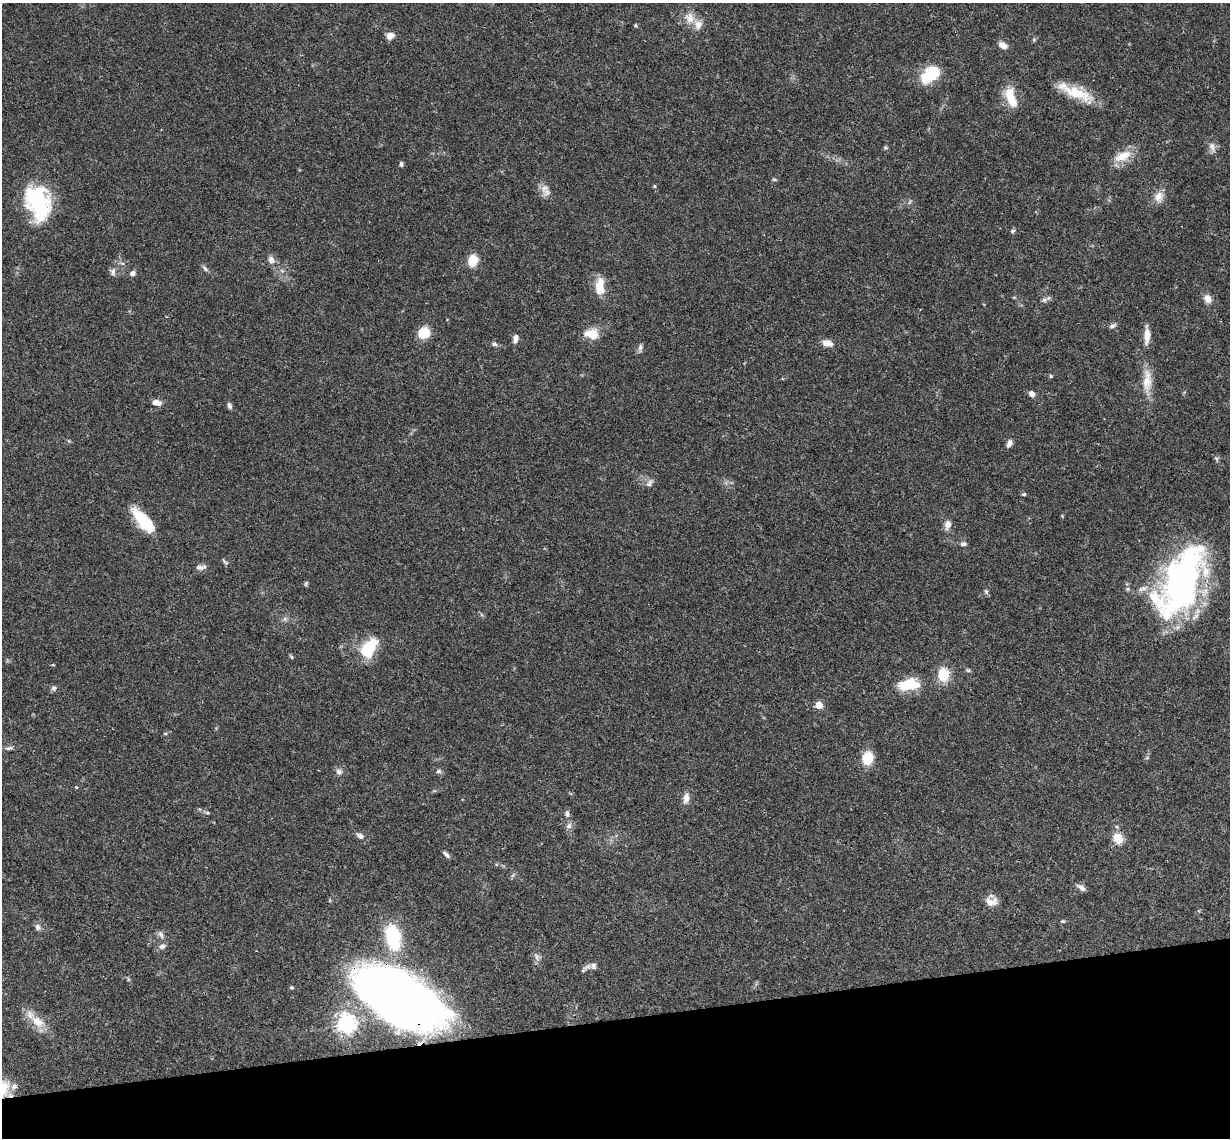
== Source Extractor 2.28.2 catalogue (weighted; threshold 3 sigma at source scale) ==
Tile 14 of 4 x 4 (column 2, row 4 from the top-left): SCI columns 1287-2514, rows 266-1401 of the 5027 x 4964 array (HDU 1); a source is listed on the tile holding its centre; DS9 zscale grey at full resolution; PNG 1232 x 1140 px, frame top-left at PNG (2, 3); no overlay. Shown black and unused: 11% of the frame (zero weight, under 3 of 4 exposures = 6% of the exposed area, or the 3 px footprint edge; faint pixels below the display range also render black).
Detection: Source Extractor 2.28.2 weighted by HDU 2 'WHT'; one run over the whole footprint, this tile lists its part. Background 0.0431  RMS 0.0028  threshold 0.0128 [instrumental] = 3 sigma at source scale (4.5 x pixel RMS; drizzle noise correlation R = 1.50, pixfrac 1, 0.05/0.05 arcsec/px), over >= 5 px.
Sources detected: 96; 1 too faint to see at this stretch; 2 inside a brighter object's white glare — not listed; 6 inside a brighter listed object's ellipse — not listed separately; the other 87 listed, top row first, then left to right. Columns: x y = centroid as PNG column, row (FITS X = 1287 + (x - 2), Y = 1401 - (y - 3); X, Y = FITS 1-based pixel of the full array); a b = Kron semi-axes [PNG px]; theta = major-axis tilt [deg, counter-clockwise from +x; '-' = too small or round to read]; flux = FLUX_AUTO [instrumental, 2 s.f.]
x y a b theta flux
690 18 15 13 -56 3.5
636 25 5 4 - 0.32
390 36 9 8 - 1.9
1034 40 6 5 - 0.44
1003 45 11 7 -29 2
929 76 23 14 20 8.9
1077 93 43 12 -22 9.6
1010 96 23 12 -79 6.3
1212 147 14 8 -75 1.7
885 148 6 5 - 0.43
1123 156 25 12 22 5.2
401 164 7 4 -82 0.56
774 179 6 4 0 0.37
654 186 4 4 - 0.32
547 192 14 11 27 2
1159 197 15 12 73 2.8
37 200 33 25 -62 26
1012 231 7 4 40 0.51
271 260 12 9 -68 1.6
473 260 10 8 76 6.4
205 269 10 5 -43 0.75
113 272 11 8 -80 1.2
133 273 7 6 - 1
600 287 20 10 89 5.6
1208 299 10 8 -63 2.3
1044 300 7 6 - 0.72
1112 326 10 5 27 0.75
424 333 11 10 - 6.6
592 334 16 11 -9 4.9
1147 335 22 7 88 3
515 338 9 6 77 1.6
826 343 10 9 - 1.9
494 344 8 5 -27 0.73
640 348 11 5 88 0.89
1051 376 5 4 - 0.37
1147 381 34 11 90 5.4
1032 394 7 6 - 1.4
156 403 9 6 -9 2.3
229 405 7 5 -68 0.89
1009 443 11 6 66 1.2
650 483 13 6 58 1.1
1024 494 5 4 - 0.46
144 521 31 12 -49 11
948 524 10 7 76 1.9
963 544 8 6 8 0.88
225 562 11 4 -44 0.56
200 567 13 7 -9 1.2
1181 582 74 33 64 100
306 583 6 4 74 0.44
1127 589 6 5 - 0.49
986 592 7 5 -61 0.57
285 619 7 5 44 0.66
369 648 25 14 55 11
291 657 7 4 -63 0.37
968 670 6 5 - 0.46
944 675 13 11 89 7.6
908 685 28 13 7 8.5
54 688 7 6 - 0.8
819 705 5 5 - 8.2
9 748 13 5 11 0.91
867 758 14 11 78 6.1
1147 758 6 4 1 0.36
439 771 7 5 15 0.64
339 772 9 8 - 1.2
76 787 4 3 - 0.27
686 798 14 8 83 1.9
207 813 7 4 -8 0.47
567 814 9 6 -79 0.94
569 826 8 7 - 1.1
360 836 10 6 -28 1.4
1118 838 13 11 -51 4
446 854 11 4 -42 0.84
1081 888 13 6 -33 1.1
991 901 15 10 -2 2.5
1063 921 7 5 0 0.4
38 927 9 7 -52 1.1
161 935 12 7 -62 1.2
393 937 31 16 -77 18
162 946 10 7 26 1.2
537 957 12 7 -62 1.2
587 967 14 7 33 1.2
128 979 6 4 -72 0.39
291 987 5 5 - 0.39
400 998 68 34 -32 330
37 1022 22 12 -35 5.2
346 1023 7 7 - 160
3 1090 28 15 65 7.9
Overlapping masked pixels (flux is a lower limit): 4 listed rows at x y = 1181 582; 944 675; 400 998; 3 1090
Isophote crosses this tile's border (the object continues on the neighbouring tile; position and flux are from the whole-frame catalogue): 1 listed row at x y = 3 1090